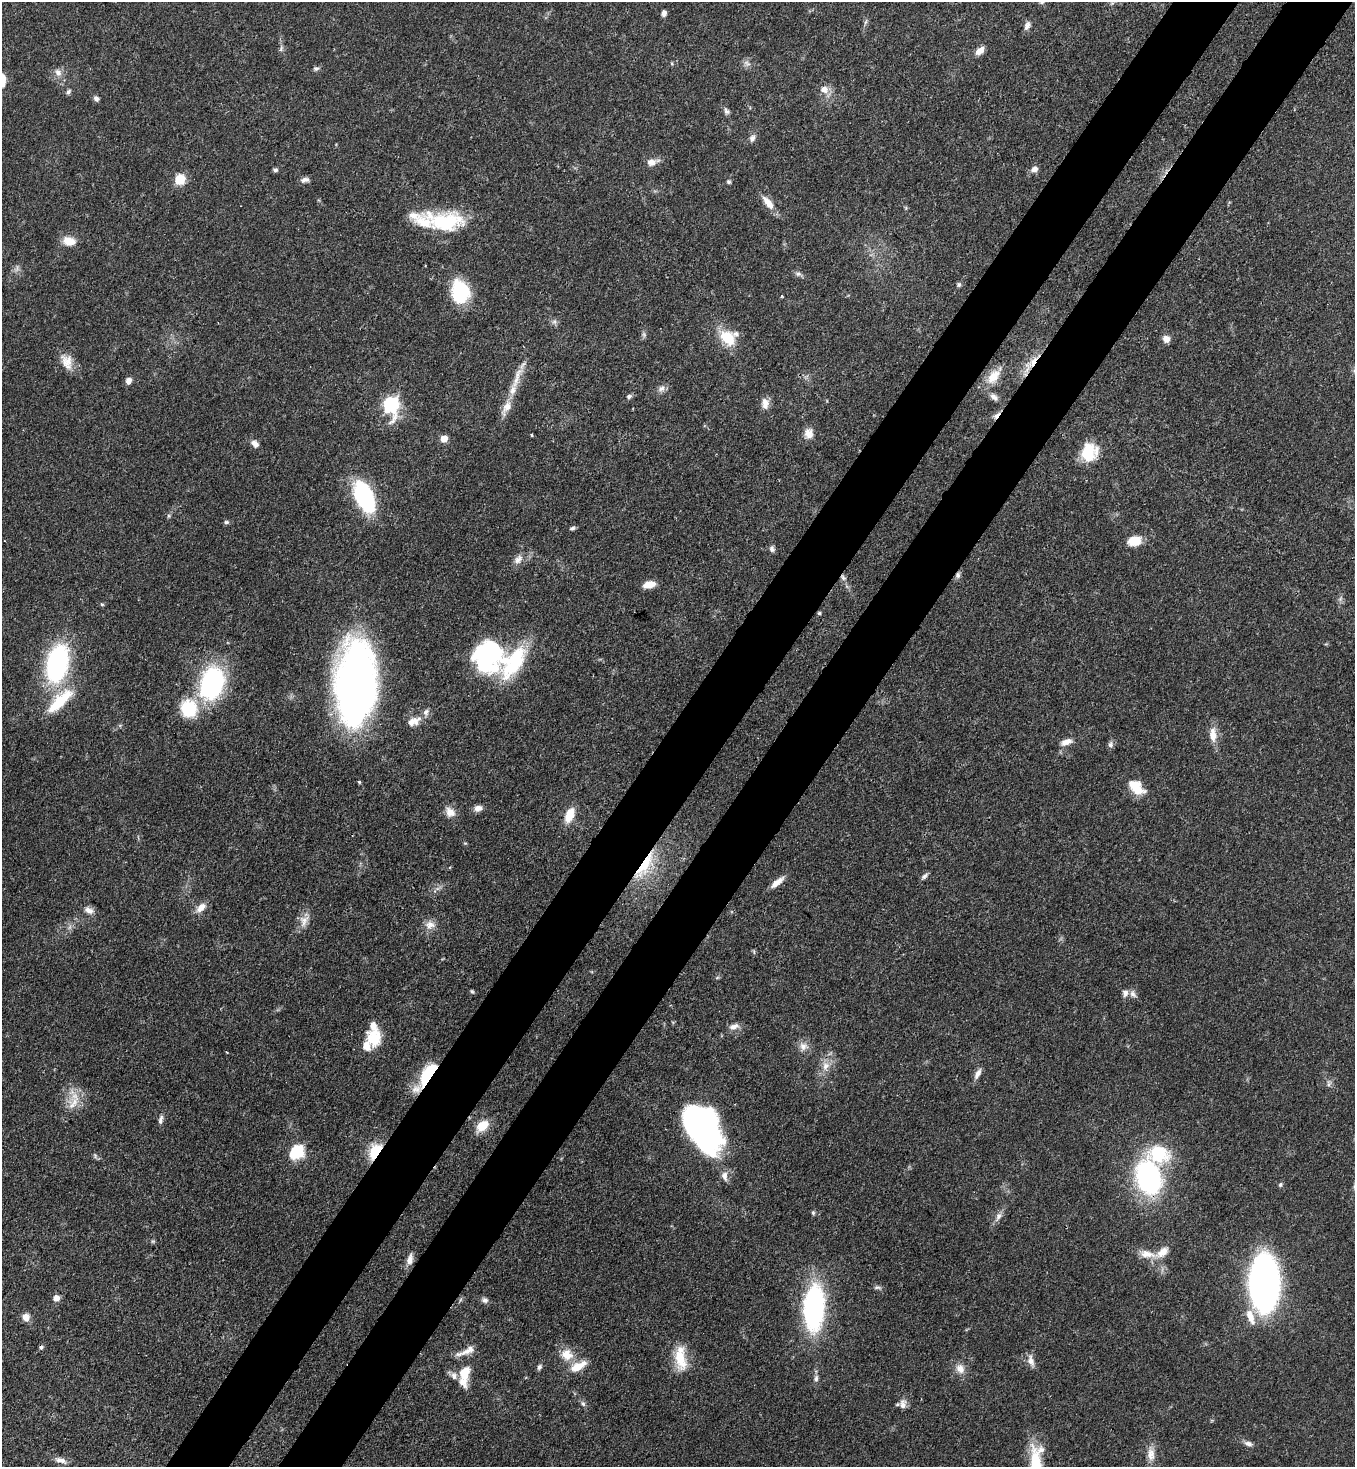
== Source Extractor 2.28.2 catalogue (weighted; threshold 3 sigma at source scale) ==
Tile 10 of 4 x 4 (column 2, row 3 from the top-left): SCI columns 1717-3069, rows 1525-2989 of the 6000 x 5978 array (HDU 1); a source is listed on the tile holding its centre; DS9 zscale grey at full resolution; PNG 1357 x 1469 px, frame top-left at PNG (2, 2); no overlay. Shown black and unused: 10% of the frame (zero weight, under 3 of 4 exposures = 7% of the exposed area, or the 3 px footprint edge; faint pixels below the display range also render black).
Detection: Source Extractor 2.28.2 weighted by HDU 2 'WHT'; one run over the whole footprint, this tile lists its part. Background 0.0701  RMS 0.0036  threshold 0.016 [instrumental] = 3 sigma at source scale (4.5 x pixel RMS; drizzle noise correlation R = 1.50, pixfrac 1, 0.05/0.05 arcsec/px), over >= 5 px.
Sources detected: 148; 1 too faint to see at this stretch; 1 inside a brighter object's white glare — not listed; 15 inside a brighter listed object's ellipse — not listed separately; the other 131 listed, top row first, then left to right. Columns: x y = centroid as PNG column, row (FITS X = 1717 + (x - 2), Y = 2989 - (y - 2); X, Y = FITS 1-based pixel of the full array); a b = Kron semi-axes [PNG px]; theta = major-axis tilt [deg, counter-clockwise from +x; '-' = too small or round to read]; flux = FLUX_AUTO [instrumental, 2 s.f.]
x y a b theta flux
1042 2 7 5 30 0.83
664 13 7 5 78 1.5
1027 26 12 7 69 1.7
281 48 11 4 72 0.91
980 51 11 7 41 2.9
672 63 5 3 - 0.4
747 63 11 6 -31 1.4
316 68 8 6 8 0.86
58 72 11 9 -61 2.4
824 89 11 9 -14 3.1
68 92 7 5 47 0.9
96 99 8 6 -56 1.1
726 111 9 7 -60 1.1
752 138 10 7 66 1.6
652 162 16 9 11 2.9
1034 169 8 7 - 2
275 170 6 5 - 0.74
180 179 6 5 - 26
305 180 11 7 11 1.5
728 182 5 5 - 0.67
768 203 20 8 -52 4.5
445 222 48 24 -7 25
69 241 17 11 -12 4.4
798 274 9 5 -1 1.1
959 284 6 6 - 0.7
460 292 25 19 -87 21
554 322 8 6 90 1.1
644 335 7 6 - 0.87
727 338 24 17 -43 9.9
1166 339 8 8 - 2.2
67 362 22 14 -69 5.1
1030 364 32 9 52 5.9
994 376 26 12 52 6.5
517 377 43 9 70 7.3
128 381 8 6 69 1.9
661 388 11 8 33 1.7
629 396 8 6 33 0.95
994 397 11 7 -39 1.7
765 403 14 9 -87 2.9
391 405 8 7 - 97
996 415 12 5 46 1.8
809 433 14 12 89 3.3
531 435 3 3 - 0.5
444 439 5 5 - 5.4
255 444 11 8 -41 2
1089 452 19 16 66 13
364 496 28 15 -65 47
169 516 6 5 - 0.56
226 522 7 5 0 0.78
572 528 6 5 - 0.83
1134 541 16 11 13 6
772 549 8 6 -86 1.1
518 560 13 9 49 2.5
958 575 8 7 - 1.2
843 577 10 5 -65 1.2
649 585 11 7 13 4.6
1340 599 6 5 - 0.81
102 604 5 4 - 0.56
819 613 4 4 - 0.54
488 656 35 31 65 50
57 663 30 17 77 68
212 683 33 22 73 54
356 683 74 35 88 230
60 701 42 14 44 15
189 708 21 20 - 16
414 721 20 10 24 4
1213 736 16 9 -86 4.5
1066 742 15 7 20 2.8
1110 744 8 7 - 1.1
359 782 3 3 - 0.53
1137 790 19 11 -11 5.4
478 808 11 7 16 2.1
450 812 15 11 -46 3.4
569 815 17 9 68 6.6
645 865 46 14 58 17
924 876 11 5 43 1
777 882 19 6 39 3.3
201 907 15 8 44 3.1
89 910 14 8 -27 2.3
304 921 19 12 68 3.7
430 925 15 12 7 3.2
754 951 7 3 -84 0.37
717 978 6 4 19 0.46
472 991 6 4 -48 0.51
1125 993 10 7 89 1.6
1133 994 11 7 -56 1.6
734 1026 14 7 17 2.1
374 1038 20 16 -84 11
803 1046 12 12 - 2.8
826 1066 13 10 84 3.6
428 1074 31 11 58 17
978 1074 14 6 63 2.1
1329 1083 10 5 84 1.2
73 1104 24 16 62 6.9
161 1119 13 6 80 1.4
482 1126 17 11 41 6.2
703 1129 41 25 -64 130
297 1152 15 12 40 13
375 1152 16 9 62 14
95 1155 9 5 -64 0.71
724 1176 13 8 -80 2.3
1149 1178 31 21 -76 65
1280 1185 7 5 59 0.68
813 1213 6 5 - 0.59
998 1216 14 7 62 2.1
153 1241 6 5 - 0.56
1147 1254 24 10 -11 4.4
410 1259 15 7 76 2.6
1264 1283 35 18 89 250
877 1287 11 5 0 0.91
56 1298 8 8 - 2
460 1300 7 4 71 0.57
485 1300 9 7 -23 1.3
814 1308 33 14 86 94
26 1317 10 8 89 2.6
1250 1317 23 9 -70 5.5
41 1347 5 5 - 0.69
567 1355 18 15 -23 5.9
680 1359 32 14 -78 10
1031 1360 17 8 -74 2.4
578 1366 21 10 28 6.2
539 1367 7 5 50 0.98
960 1369 14 12 -58 3.4
464 1376 26 12 82 8.7
816 1378 9 6 77 1.2
583 1403 8 6 -50 0.96
903 1404 14 8 85 2.4
1248 1443 11 6 -15 1.5
1151 1454 20 10 -88 3.7
60 1460 15 7 -16 2.3
1035 1465 46 14 -88 14
Overlapping masked pixels (flux is a lower limit): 9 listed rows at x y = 1030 364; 996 415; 958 575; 843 577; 819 613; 645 865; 428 1074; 375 1152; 1149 1178
Isophote crosses this tile's border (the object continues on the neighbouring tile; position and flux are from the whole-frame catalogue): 2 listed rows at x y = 1042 2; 1035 1465